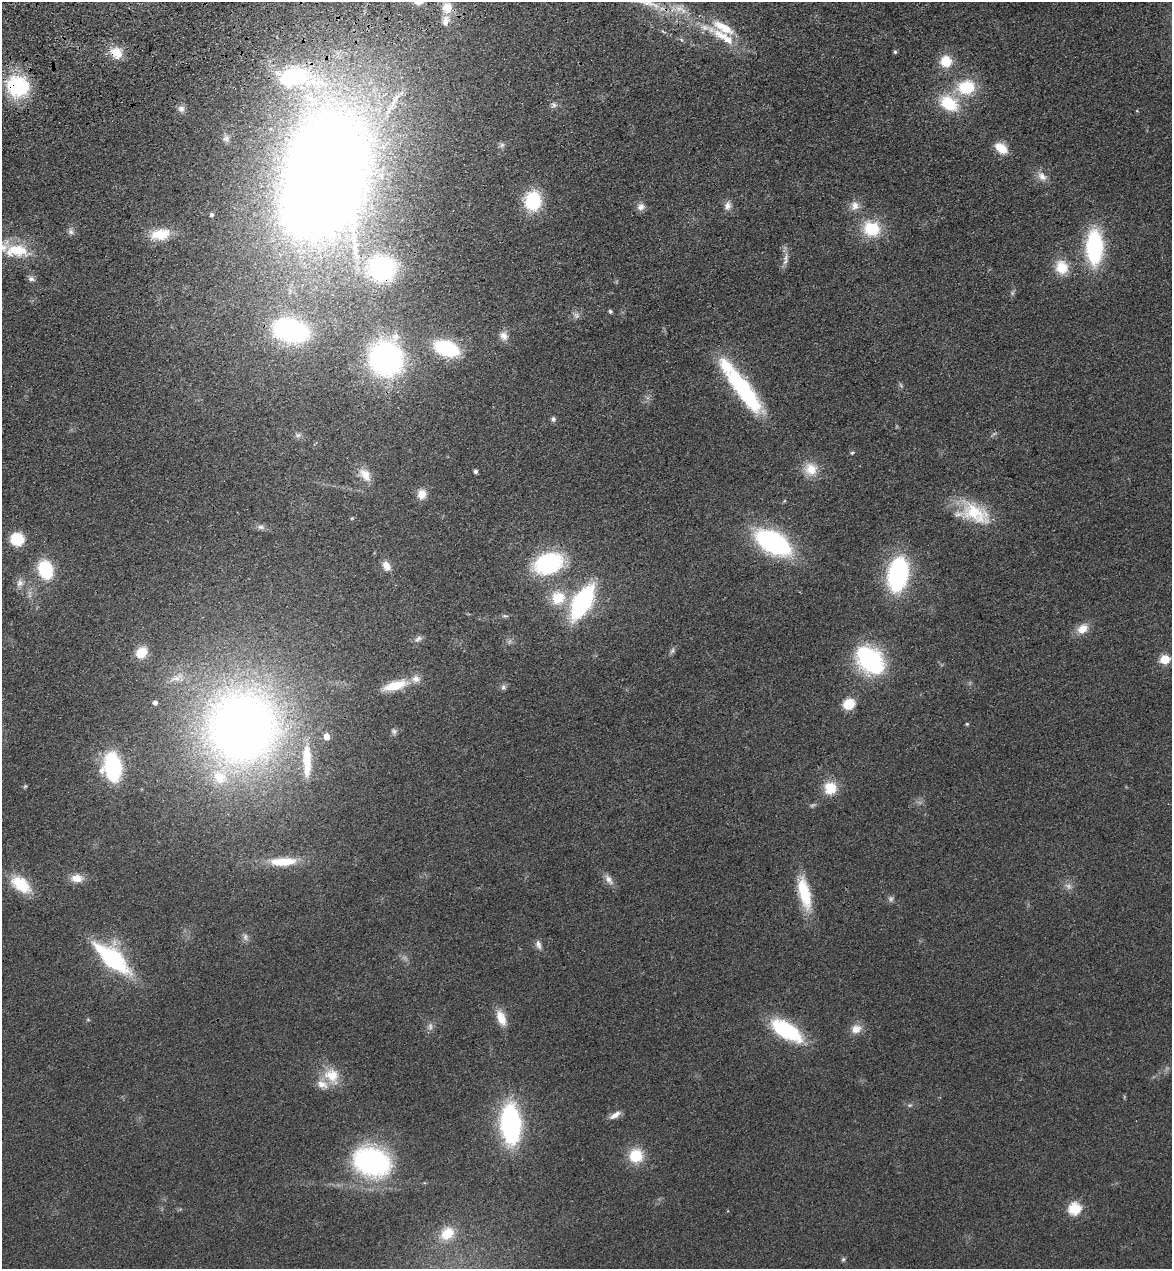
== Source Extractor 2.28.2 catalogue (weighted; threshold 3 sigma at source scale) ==
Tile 11 of 4 x 4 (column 3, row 3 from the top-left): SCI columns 2526-3695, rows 1384-2650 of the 5166 x 5303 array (HDU 1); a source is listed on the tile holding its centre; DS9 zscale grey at full resolution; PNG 1174 x 1271 px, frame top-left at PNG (2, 2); no overlay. Shown black and unused: <1% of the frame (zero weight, under 3 of 4 exposures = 6% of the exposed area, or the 3 px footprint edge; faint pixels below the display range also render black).
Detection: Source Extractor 2.28.2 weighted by HDU 2 'WHT'; one run over the whole footprint, this tile lists its part. Background 0.0693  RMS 0.0071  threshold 0.0318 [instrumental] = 3 sigma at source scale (4.5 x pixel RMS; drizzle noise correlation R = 1.50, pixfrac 1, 0.05/0.05 arcsec/px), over >= 5 px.
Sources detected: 115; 4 too faint to see at this stretch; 1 inside a brighter object's white glare — not listed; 10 inside a brighter listed object's ellipse — not listed separately; the other 100 listed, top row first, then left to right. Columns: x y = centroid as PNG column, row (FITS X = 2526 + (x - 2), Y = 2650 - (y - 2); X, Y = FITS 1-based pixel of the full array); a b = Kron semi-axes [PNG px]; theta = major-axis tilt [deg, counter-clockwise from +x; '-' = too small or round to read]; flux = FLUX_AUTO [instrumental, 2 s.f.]
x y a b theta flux
447 8 14 13 - 9.9
724 37 75 12 -29 35
895 52 5 4 - 1.2
116 53 15 12 -40 12
946 61 12 11 - 17
293 77 43 24 11 71
18 86 17 15 -25 79
966 87 23 19 11 30
949 103 25 18 -30 30
392 105 37 7 60 13
554 105 9 8 - 2.5
181 109 10 8 -41 3.3
226 138 8 7 - 2.2
502 145 8 6 17 2
1001 148 14 9 -39 14
327 173 101 67 84 1500
1042 176 16 10 -45 6.1
533 201 19 16 87 38
728 206 12 9 76 4.2
855 206 13 12 - 6
641 207 11 9 42 3.9
212 215 4 4 - 1.6
871 229 20 18 -28 27
71 231 9 7 -64 2.5
160 234 23 13 9 20
1094 247 26 13 -90 96
17 251 34 18 -1 27
786 257 13 6 79 3.9
1062 267 16 14 -72 17
382 269 27 25 -13 86
31 279 9 6 -20 2.4
1012 293 7 5 -48 1.4
610 311 5 5 - 1.2
290 331 24 15 -15 170
504 336 13 10 -47 5
446 348 19 12 -19 69
386 358 28 26 -79 210
901 385 8 3 -46 1
743 390 64 17 -53 77
553 419 7 6 - 1.9
298 435 8 6 -14 2.1
852 452 6 5 - 1.1
811 469 18 17 - 13
476 471 4 4 - 1.9
365 475 20 12 -52 9.3
422 494 12 11 - 7.4
974 513 43 23 -20 35
352 518 5 5 - 0.77
261 527 11 6 -8 2.7
17 539 11 10 - 27
773 543 28 15 -28 160
548 563 22 16 21 98
386 566 13 9 -59 5.7
45 570 14 11 -72 50
898 574 28 17 80 110
20 583 11 9 71 4.7
558 598 18 17 - 20
582 602 24 11 60 150
505 616 9 4 -1 1.4
1082 629 16 12 39 9
418 639 13 6 34 2.7
672 651 8 6 72 1.8
141 652 12 10 43 15
1165 659 5 5 - 34
870 660 27 19 -46 100
176 678 24 7 24 7.2
395 686 30 10 16 20
503 687 8 7 - 1.8
155 703 4 4 - 2.6
849 704 10 9 - 18
967 724 4 4 - 0.88
242 727 72 69 61 640
394 731 8 7 - 2
327 737 6 6 - 5.8
307 757 36 13 -88 23
113 767 19 12 -83 100
25 786 6 5 - 0.9
830 788 16 15 - 16
283 862 33 10 2 24
77 878 16 10 0 8.3
609 880 17 8 -54 4.7
21 884 25 14 -37 25
804 893 41 13 -77 30
891 899 9 7 -67 2
245 937 11 7 -74 2.8
538 945 12 7 -71 3.2
112 959 40 15 -41 85
501 1018 19 10 -69 11
88 1020 6 4 -19 0.79
856 1029 15 12 14 6.8
786 1030 30 13 -32 70
332 1076 22 18 -51 18
910 1105 5 5 - 1.2
615 1115 15 6 32 4.7
511 1124 26 13 -87 170
636 1156 15 15 - 21
372 1162 30 23 -20 160
1075 1209 6 6 - 75
447 1234 19 14 40 15
843 1259 6 5 - 1.1
Overlapping masked pixels (flux is a lower limit): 4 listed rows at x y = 116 53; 18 86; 382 269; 112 959